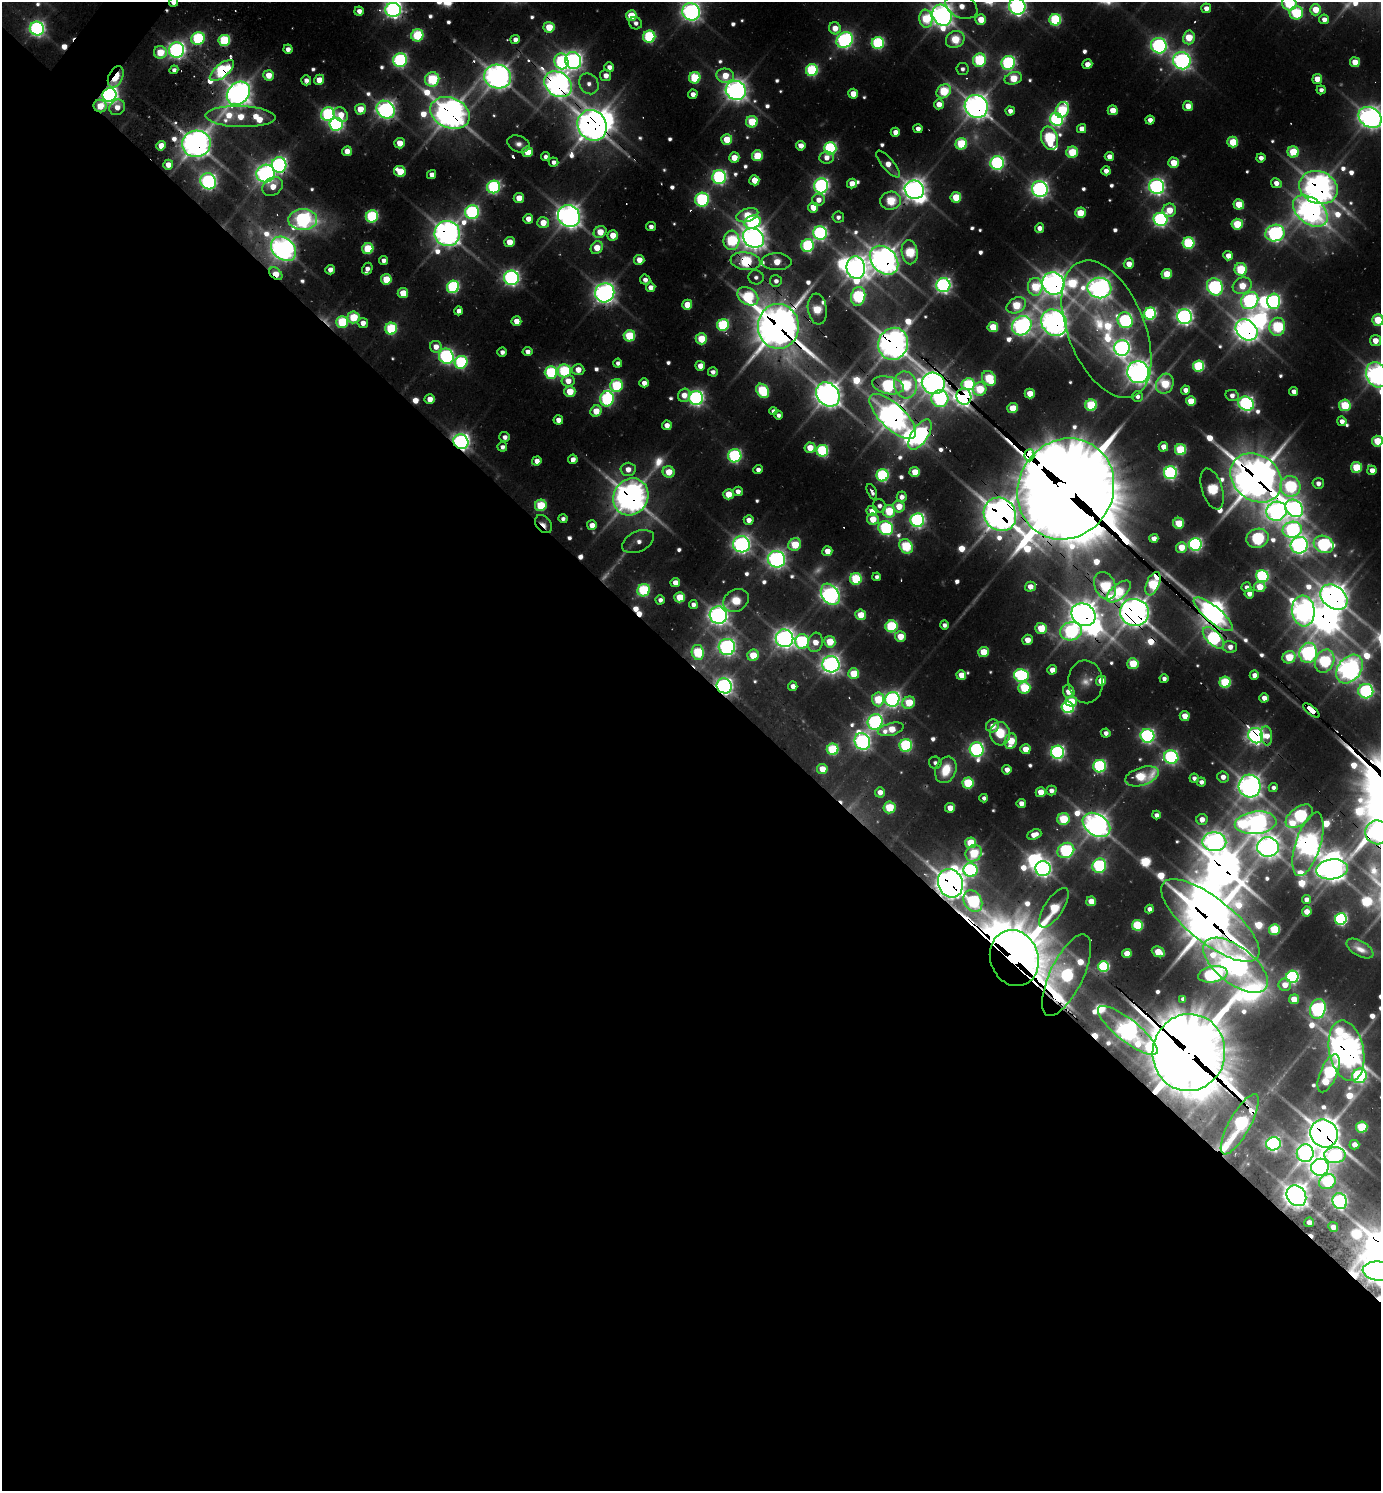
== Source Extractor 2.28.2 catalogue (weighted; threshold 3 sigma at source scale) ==
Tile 14 of 4 x 4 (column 2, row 4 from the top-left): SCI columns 1682-3060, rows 70-1558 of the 6039 x 6026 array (HDU 1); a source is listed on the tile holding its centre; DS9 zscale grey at full resolution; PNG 1383 x 1493 px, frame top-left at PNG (2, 2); each listed source drawn as its Kron ellipse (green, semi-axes under 4 px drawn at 4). Shown black and unused: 56% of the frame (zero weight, under 2 of 3 exposures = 4% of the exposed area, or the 3 px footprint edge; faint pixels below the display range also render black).
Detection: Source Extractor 2.28.2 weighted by HDU 2 'WHT'; one run over the whole footprint, this tile lists its part. Background 0.0997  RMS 0.01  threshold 0.0456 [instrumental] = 3 sigma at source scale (4.5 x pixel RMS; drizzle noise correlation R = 1.50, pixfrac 1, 0.05/0.05 arcsec/px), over >= 5 px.
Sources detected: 670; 33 too faint to see at this stretch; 14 inside a brighter object's white glare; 24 cosmic-ray / hot-pixel residue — neither listed nor drawn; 8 inside a brighter listed object's ellipse — not listed separately; of the other 591, all 500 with FLUX_AUTO >= 7.98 (the completeness limit of this list) listed and drawn (91 fainter detections not listed), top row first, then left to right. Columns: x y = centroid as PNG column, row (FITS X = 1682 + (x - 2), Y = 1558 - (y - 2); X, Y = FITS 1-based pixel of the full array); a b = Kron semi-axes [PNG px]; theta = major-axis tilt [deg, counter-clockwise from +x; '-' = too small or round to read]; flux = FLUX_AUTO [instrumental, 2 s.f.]
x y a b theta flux
173 2 5 3 - 15
1289 3 7 7 - 220
961 6 17 11 -26 32
1017 6 8 8 - 940
1206 8 5 5 - 18
393 10 8 7 - 890
1316 10 6 5 - 53
359 11 4 4 - 16
691 12 9 8 - 1300
1296 13 7 6 - 180
942 15 11 9 -62 1700
631 16 5 5 - 88
926 19 9 6 -83 130
981 19 5 5 - 50
1324 19 5 5 - 17
1055 20 6 5 - 240
636 23 6 6 - 11
549 27 5 5 - 71
835 28 6 5 - 36
37 29 7 7 - 740
417 35 6 6 - 170
649 37 6 6 - 270
1189 37 7 6 - 84
198 38 7 6 - 300
515 39 4 4 - 15
955 39 9 8 - 120
224 40 6 5 - 200
845 40 9 7 40 760
878 43 6 6 - 320
1159 46 8 7 - 700
288 49 4 4 - 14
177 50 7 7 - 900
160 52 6 6 - 80
400 60 7 6 - 470
979 60 7 6 - 270
561 61 8 7 - 350
573 61 8 8 - 1000
1182 61 9 8 - 1000
1355 62 5 5 - 50
1008 63 7 6 - 450
1087 64 5 4 - 22
609 67 5 4 - 14
962 69 6 6 - 8.9
174 70 4 4 - 8.4
812 70 6 6 - 280
222 71 15 6 39 400
268 75 5 5 - 38
606 75 5 5 - 20
725 76 9 7 -6 50
116 77 11 7 66 85
498 77 13 12 - 2200
695 78 6 5 - 150
1013 78 9 6 16 86
432 79 7 7 - 210
1317 79 5 5 - 37
306 80 5 5 - 11
319 80 5 5 - 39
558 84 15 11 -38 2000
589 84 11 9 -56 16
736 90 10 9 - 1600
1321 90 4 4 - 9.8
944 91 8 6 40 160
238 93 13 10 45 1900
693 94 4 4 - 16
853 94 5 5 - 39
109 95 7 6 - 930
939 104 5 5 - 31
100 106 6 6 - 55
976 106 12 11 - 1900
1188 106 5 5 - 37
117 107 8 7 - 22
360 109 5 5 - 50
386 110 10 8 -40 1100
1062 110 8 6 66 180
1113 110 5 5 - 44
1010 111 4 4 - 15
450 113 20 15 -23 2700
328 114 7 6 - 380
341 115 8 6 -47 33
240 117 35 10 -2 100
1370 117 12 9 -34 1700
1056 119 7 6 - 540
1150 120 4 4 - 16
752 122 6 6 - 110
336 124 7 6 - 550
592 125 16 14 -56 2700
918 129 4 4 - 14
1082 129 4 4 - 22
895 132 4 4 - 23
1049 138 12 8 -74 300
727 140 5 5 - 72
1233 142 5 5 - 96
400 143 5 5 - 37
196 144 14 13 - 2300
519 144 11 8 -20 12
961 144 6 5 - 170
161 146 5 4 - 35
801 146 5 4 - 26
830 148 6 6 - 360
347 151 5 5 - 27
527 152 5 5 - 66
1072 152 6 5 - 120
1293 152 5 5 - 110
757 156 5 5 - 100
545 157 4 4 - 8.1
826 157 7 6 - 19
1109 157 4 4 - 21
734 158 5 5 - 40
1261 158 4 4 - 14
553 162 5 4 - 10
997 163 7 7 - 520
1173 163 5 5 - 60
888 164 17 6 -50 26
168 165 5 5 - 24
279 165 8 7 - 740
400 171 6 5 - 77
1106 171 4 4 - 18
266 174 9 9 - 1100
432 175 4 4 - 15
719 177 7 7 - 580
754 180 5 5 - 37
208 181 8 7 - 760
1276 183 5 4 - 19
852 184 5 5 - 30
821 186 7 7 - 720
273 187 11 8 35 34
494 187 6 6 - 400
1157 187 8 7 - 900
1319 188 20 16 -22 2400
1040 189 8 7 - 990
914 190 10 9 - 1800
956 197 5 5 - 91
519 198 5 5 - 42
702 200 7 7 - 410
818 200 6 6 - 20
890 201 10 9 - 140
1239 204 5 5 - 71
813 207 5 5 - 43
1169 210 7 6 - 54
1310 211 20 12 -37 1700
472 212 7 7 - 470
1080 213 5 5 - 75
747 215 11 6 18 69
372 216 6 6 - 270
569 216 11 10 - 1900
838 217 6 5 - 8.1
528 219 5 5 - 23
1160 219 7 6 - 600
303 220 14 10 -1 660
752 222 8 6 15 400
543 223 6 5 - 40
1237 224 5 5 - 120
651 227 5 4 - 9.4
1039 228 5 4 - 17
600 232 7 5 35 55
447 233 13 12 - 2200
820 233 7 6 - 540
1275 233 10 8 19 840
613 235 5 5 - 43
753 238 11 9 -35 1800
731 240 10 8 85 230
509 242 5 5 - 39
1189 243 6 6 - 240
808 245 6 6 - 290
597 248 7 5 55 51
283 249 14 10 -42 1500
368 249 5 5 - 130
910 252 12 8 -81 190
1228 256 5 4 - 25
383 260 4 4 - 13
639 260 5 5 - 30
884 260 16 12 -46 2300
746 261 15 8 -8 230
777 262 15 8 -1 52
1129 264 5 5 - 30
856 268 11 9 -83 1700
367 269 6 4 61 13
1241 269 6 6 - 160
330 270 5 4 - 18
276 274 7 5 -44 54
1167 274 5 5 - 77
756 277 7 7 - 8.7
511 278 7 7 - 800
386 279 5 5 - 82
645 280 5 5 - 8.9
776 281 6 6 - 10
1053 283 11 10 - 1800
943 285 7 7 - 780
1242 286 10 8 28 68
453 287 6 6 - 320
651 287 5 4 - 17
1035 287 9 7 -89 110
1215 287 9 7 -59 660
1099 288 12 10 -6 1600
403 293 5 5 - 57
605 293 10 9 - 1400
748 296 11 8 -35 190
858 296 9 7 77 330
1250 301 9 8 - 610
1274 301 7 6 - 450
687 305 5 5 - 53
1016 305 10 7 29 110
817 309 15 9 -82 120
458 311 4 4 - 13
1150 314 6 6 - 350
353 317 6 6 - 100
1184 317 7 7 - 950
1125 320 8 7 - 470
1378 320 5 5 - 99
516 321 5 5 - 28
342 322 6 6 - 170
363 323 5 5 - 19
1054 323 14 12 -47 2100
723 325 6 5 - 250
778 326 22 20 -86 4700
1022 326 10 9 - 1200
993 327 5 5 - 80
1277 327 9 8 - 250
391 329 6 6 - 210
1106 329 72 38 -68 310
1246 330 12 9 -41 1700
629 336 6 5 - 140
701 339 5 5 - 89
1375 341 5 5 - 32
893 344 16 14 68 2700
436 347 6 6 - 23
1122 348 8 7 - 960
502 352 4 4 - 11
527 352 5 4 - 13
446 356 8 7 - 560
461 362 6 6 - 320
618 363 4 4 - 9.2
700 366 5 5 - 33
1199 366 5 5 - 210
578 370 6 5 - 28
564 371 6 6 - 240
551 372 6 6 - 250
713 372 5 4 - 11
1138 372 11 10 - 1800
1377 375 13 10 -66 1400
989 379 8 6 -51 170
568 381 6 5 - 25
644 383 5 4 - 17
933 383 11 10 - 1700
968 384 6 6 - 190
1165 384 10 8 64 140
616 385 6 6 - 200
888 385 16 8 -12 410
905 385 13 11 -77 220
980 389 7 6 - 120
1186 390 4 4 - 21
763 391 8 6 -56 200
570 392 5 5 - 61
1294 392 4 4 - 17
828 394 13 10 -51 2300
1030 394 5 5 - 51
684 395 7 6 - 27
1232 395 7 5 -12 14
1137 396 5 5 - 10
964 397 8 7 - 1400
696 398 7 7 - 770
430 399 5 5 - 25
607 399 8 6 82 400
940 399 8 8 - 460
1191 401 5 5 - 61
1246 404 8 6 -35 760
1091 405 6 5 - 170
1345 405 6 5 - 140
1013 408 5 5 - 68
596 411 6 5 - 47
773 411 4 4 - 8
778 415 4 4 - 8.8
893 416 30 12 -44 2500
558 420 5 4 - 18
1342 421 5 4 - 15
667 425 5 5 - 22
920 434 17 8 56 710
505 437 5 5 - 9.7
1377 441 5 5 - 95
461 442 8 7 - 1000
502 447 5 5 - 9.7
1163 447 5 5 - 26
810 448 5 5 - 48
1181 450 5 5 - 170
822 451 6 6 - 270
1029 455 6 5 - 1200
735 456 6 6 - 390
573 459 5 4 - 15
537 461 5 4 - 18
1356 467 5 5 - 110
628 469 7 6 - 24
758 470 4 4 - 11
1372 470 4 4 - 21
669 472 6 5 - 54
915 472 5 5 - 48
1170 473 6 6 - 520
882 475 6 6 - 330
1256 478 28 22 -40 5000
1318 483 5 5 - 15
1290 486 10 10 - 320
1066 489 52 47 58 24000
1212 489 21 10 -73 230
738 491 5 4 - 16
872 492 8 4 -66 9.2
728 494 5 5 - 62
631 497 19 17 56 2800
902 497 5 5 - 18
541 505 6 5 - 130
879 506 7 6 - 10
899 506 6 6 - 45
1294 508 10 8 -40 980
872 511 5 5 - 25
889 511 6 6 - 130
1276 511 10 9 - 910
1000 514 17 15 -53 2900
563 519 4 4 - 8
873 519 6 5 - 52
749 520 5 5 - 17
917 520 7 7 - 650
1179 523 5 5 - 71
544 524 10 7 -49 27
592 525 5 5 - 25
886 528 7 6 - 410
1292 530 9 8 - 590
1154 538 4 4 - 21
1257 538 11 9 17 400
638 541 17 10 25 18
741 544 8 8 - 1100
1195 544 6 6 - 560
1324 544 10 8 -26 500
795 545 6 6 - 100
1299 545 8 8 - 1000
906 546 8 6 -54 200
1181 547 5 5 - 54
827 551 5 5 - 32
776 559 9 8 - 1100
1262 576 6 6 - 360
877 577 4 4 - 8.4
856 579 6 6 - 190
675 583 5 4 - 24
1153 584 12 6 68 200
1105 586 14 10 -66 190
1030 587 5 5 - 24
1246 587 5 5 - 8.9
1260 587 6 5 - 55
644 590 6 6 - 220
1119 591 15 7 40 150
830 594 11 8 -56 1200
1249 594 5 4 - 16
680 597 5 5 - 71
1334 597 15 11 -38 2300
660 600 4 4 - 9.6
736 601 13 10 30 37
693 604 4 4 - 9.9
1303 611 15 11 -83 1600
1134 612 14 13 - 2600
1213 614 24 8 -40 1700
718 615 9 8 - 1400
861 615 5 5 - 60
1084 615 13 10 -32 2400
944 625 4 4 - 10
891 626 6 6 - 250
1041 628 6 5 - 72
1071 631 11 9 12 510
900 637 5 5 - 53
785 638 9 9 - 1500
1213 638 13 7 -46 550
1027 640 5 5 - 28
802 641 7 7 - 310
815 642 10 7 74 27
830 642 6 5 - 83
727 647 8 8 - 940
1230 647 7 6 - 17
983 652 5 5 - 69
698 653 8 6 -79 180
1308 653 10 9 - 770
753 655 6 5 - 66
1289 657 7 6 - 98
1325 661 12 9 64 240
831 664 8 8 - 1200
1133 664 5 5 - 100
1349 669 16 11 51 1600
1052 670 5 4 - 23
854 674 5 5 - 86
961 675 5 5 - 35
1021 675 7 6 - 390
1254 675 4 4 - 16
1164 678 4 4 - 9.4
1101 681 5 5 - 45
1086 682 21 17 -86 25
1225 682 5 5 - 180
724 686 8 7 - 1000
793 686 4 4 - 16
1024 688 6 5 - 140
1069 691 6 5 - 35
1366 691 7 7 - 500
1264 698 4 4 - 21
878 699 7 6 - 100
892 699 7 7 - 850
1071 701 6 5 - 57
909 703 6 6 - 91
1068 707 6 5 - 380
1311 710 10 3 -40 280
1185 716 5 5 - 33
875 722 8 7 - 680
993 726 7 6 - 20
891 729 13 6 15 62
1106 733 4 4 - 11
1000 734 12 10 -83 59
1147 736 7 6 - 610
1256 736 8 7 - 1000
1266 736 9 5 -83 28
862 741 9 7 -58 870
1011 741 8 6 79 75
906 745 6 6 - 310
833 749 6 6 - 180
1025 749 5 5 - 47
977 750 7 7 - 610
1058 752 7 6 - 600
1171 757 7 6 - 510
935 763 6 6 - 8.1
1100 766 6 6 - 370
822 769 5 5 - 43
946 770 14 10 67 60
1007 770 4 4 - 20
1142 776 17 9 18 140
1223 777 6 5 - 17
1194 778 5 4 - 8.4
1201 782 4 4 - 11
968 783 5 5 - 150
1250 786 11 11 - 1800
1273 787 4 4 - 8.3
1051 791 5 5 - 14
880 792 5 5 - 20
1041 792 5 5 - 49
984 798 4 4 - 8.5
1021 803 4 4 - 19
889 807 6 6 - 100
950 808 5 5 - 30
1156 815 4 4 - 12
1299 816 15 8 36 450
1063 819 6 6 - 130
1202 819 5 5 - 21
1256 823 21 11 6 1500
1096 825 15 10 -35 2000
1377 832 12 11 - 730
1034 835 7 5 21 24
1214 842 12 9 -4 1400
971 843 5 5 - 98
1308 844 33 12 72 1800
1268 847 11 10 - 1600
1066 850 9 7 29 400
974 853 9 7 48 100
1099 866 7 7 - 400
1043 868 7 7 - 930
1332 869 16 10 7 1900
970 870 7 7 - 420
950 883 15 12 -69 2800
1306 899 4 4 - 13
973 901 11 8 -61 320
1091 901 5 5 - 42
1054 908 23 9 57 130
1149 909 4 4 - 11
1307 911 5 4 - 25
1341 919 6 6 - 380
1210 920 60 22 -38 6000
1137 925 5 5 - 150
1274 929 5 5 - 130
1360 948 15 7 -29 18
1158 952 7 5 -26 53
1127 954 4 4 - 41
1014 958 28 24 -70 8500
1235 965 38 18 -38 2000
1104 966 5 5 - 230
1213 974 15 8 10 510
1067 975 44 16 64 440
1292 977 6 6 - 440
1285 985 6 6 - 23
1183 999 4 4 - 9
1294 999 5 5 - 40
1318 1009 10 7 74 740
1128 1030 37 11 -38 1700
1346 1051 31 17 -79 3000
1189 1053 38 36 82 12000
1329 1073 20 8 67 350
1359 1076 7 7 - 510
1240 1124 34 10 61 490
1362 1127 5 5 - 140
1324 1134 14 13 - 3100
1273 1144 7 6 - 730
1354 1145 5 5 - 22
1305 1153 9 8 - 810
1335 1155 10 8 2 430
1320 1167 9 8 - 1100
1327 1182 8 7 - 180
1296 1196 11 9 -52 2100
1340 1201 8 7 - 670
1309 1222 5 4 - 11
1333 1227 5 4 - 16
1378 1271 15 9 -6 1900
Overlapping masked pixels (flux is a lower limit): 70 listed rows (the first 20) at x y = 173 2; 177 50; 222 71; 116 77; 498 77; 558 84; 238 93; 109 95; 100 106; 976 106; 450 113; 592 125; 196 144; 279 165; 1319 188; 1310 211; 447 233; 753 238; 731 240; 283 249
Isophote crosses this tile's border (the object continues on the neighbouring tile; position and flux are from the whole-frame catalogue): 15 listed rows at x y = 173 2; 1289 3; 961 6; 1017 6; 393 10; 691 12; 942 15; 1370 117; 1378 320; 1375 341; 1377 375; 1377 441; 1377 832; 1346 1051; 1378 1271